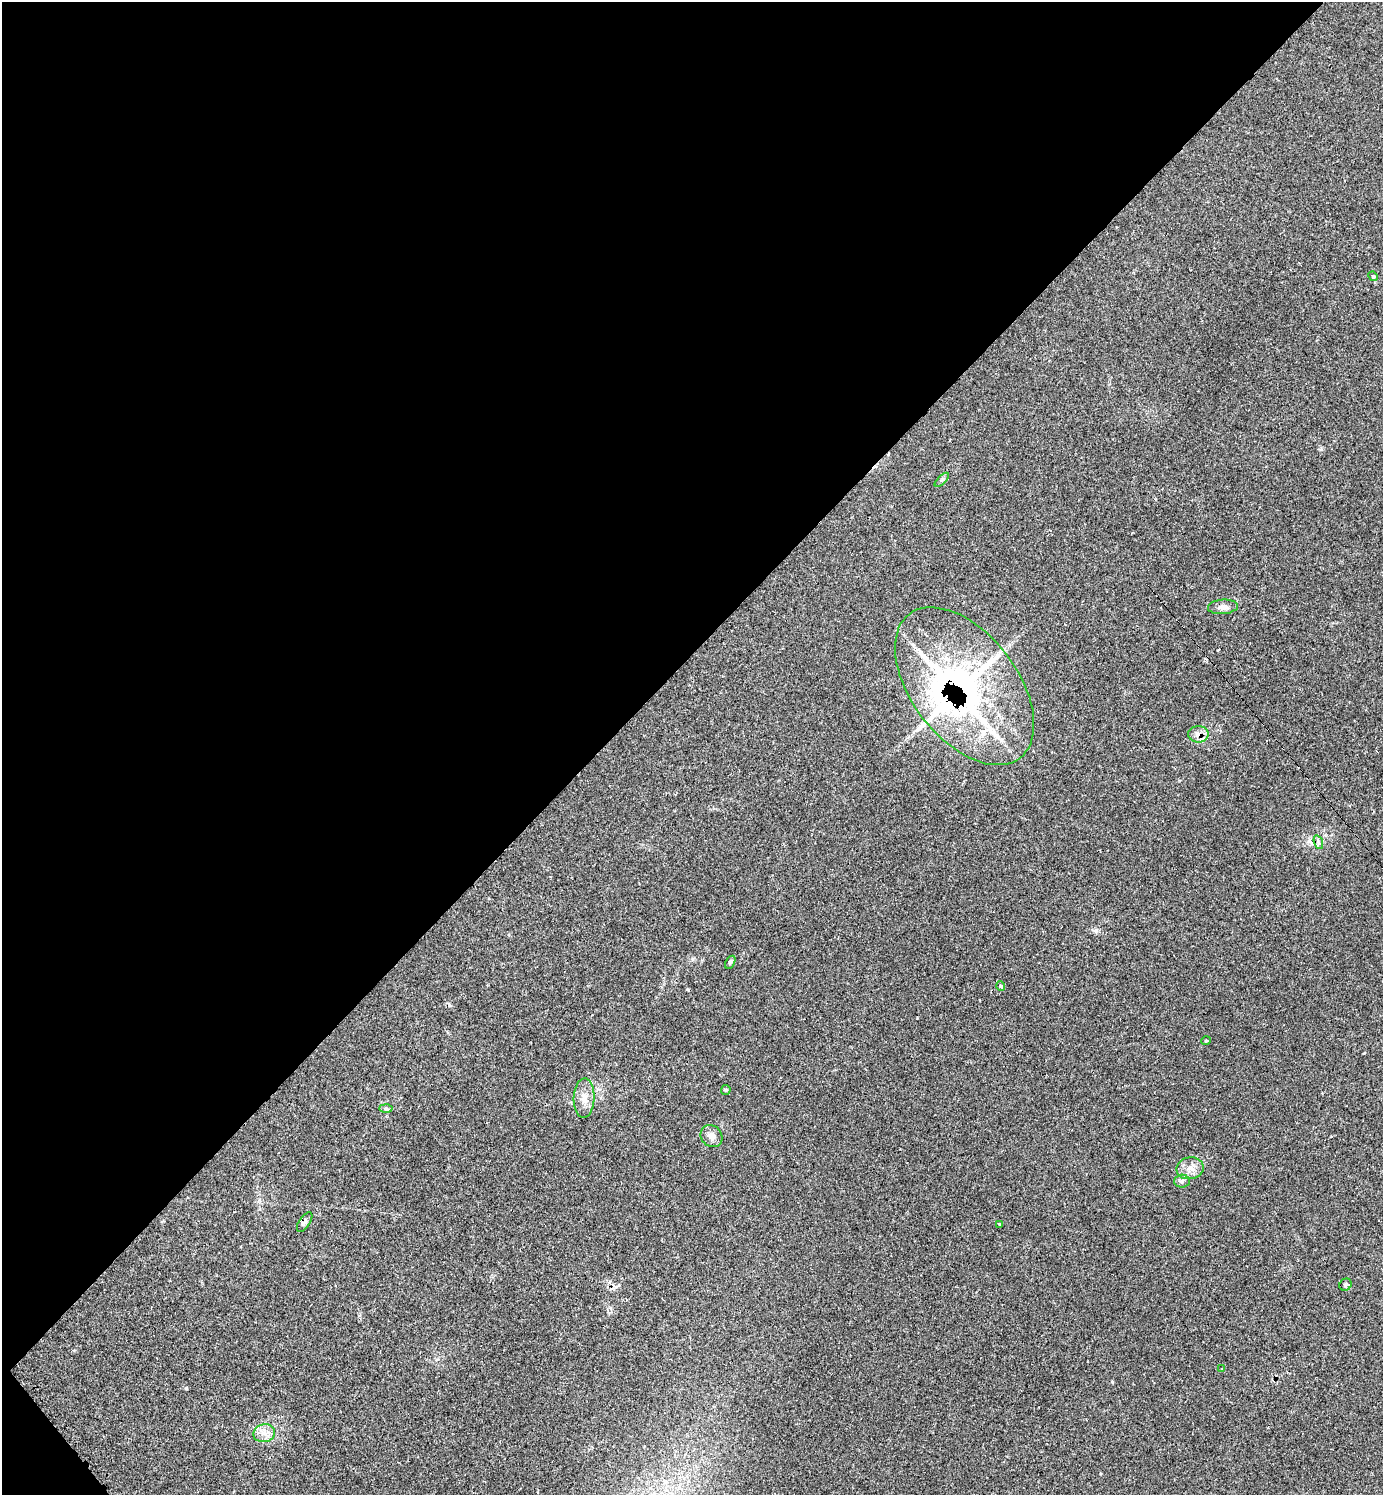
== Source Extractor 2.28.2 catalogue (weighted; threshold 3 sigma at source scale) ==
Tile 5 of 4 x 4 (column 1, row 2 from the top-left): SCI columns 295-1675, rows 2988-4480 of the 5985 x 5985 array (HDU 1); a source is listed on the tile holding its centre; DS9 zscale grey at full resolution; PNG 1385 x 1497 px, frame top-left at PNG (2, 2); each listed source drawn as its Kron ellipse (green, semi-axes under 4 px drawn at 4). Shown black and unused: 44% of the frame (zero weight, under 2 of 3 exposures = <1% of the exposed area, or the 3 px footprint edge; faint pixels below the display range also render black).
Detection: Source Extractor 2.28.2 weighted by HDU 2 'WHT'; one run over the whole footprint, this tile lists its part. Background 0.0626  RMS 0.0057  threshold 0.0257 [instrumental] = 3 sigma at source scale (4.5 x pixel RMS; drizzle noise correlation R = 1.50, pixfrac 1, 0.05/0.05 arcsec/px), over >= 5 px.
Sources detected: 23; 2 cosmic-ray / hot-pixel residue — neither listed nor drawn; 1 inside a brighter listed object's ellipse — not listed separately; the other 20 listed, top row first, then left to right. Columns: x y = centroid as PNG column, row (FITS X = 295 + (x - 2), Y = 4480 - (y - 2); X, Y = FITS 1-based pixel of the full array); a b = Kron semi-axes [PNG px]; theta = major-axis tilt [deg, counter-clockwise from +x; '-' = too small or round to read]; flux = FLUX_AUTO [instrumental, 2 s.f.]
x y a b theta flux
1373 276 5 4 - 0.66
942 480 9 3 44 0.99
1223 607 15 7 4 3
964 686 91 52 -52 220
1198 734 10 8 0 4.1
1318 842 7 4 -71 1.3
730 962 7 4 61 1
1001 986 5 4 - 1.9
1206 1041 5 3 - 0.48
726 1090 5 5 - 0.7
584 1098 20 10 88 6.1
386 1109 6 4 -2 0.98
711 1136 11 10 - 3.7
1190 1168 14 11 10 5.2
1182 1181 8 6 2 1.6
305 1222 11 5 56 1.5
999 1224 3 3 - 0.56
1345 1285 6 5 - 1.1
1222 1369 3 3 - 0.61
264 1433 11 9 13 4.2
Overlapping masked pixels (flux is a lower limit): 3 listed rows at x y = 964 686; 1198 734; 305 1222
Unlisted compact peaks at least as high as the median listed source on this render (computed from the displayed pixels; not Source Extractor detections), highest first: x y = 1112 1382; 1364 1053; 1096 930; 687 989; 917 1018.